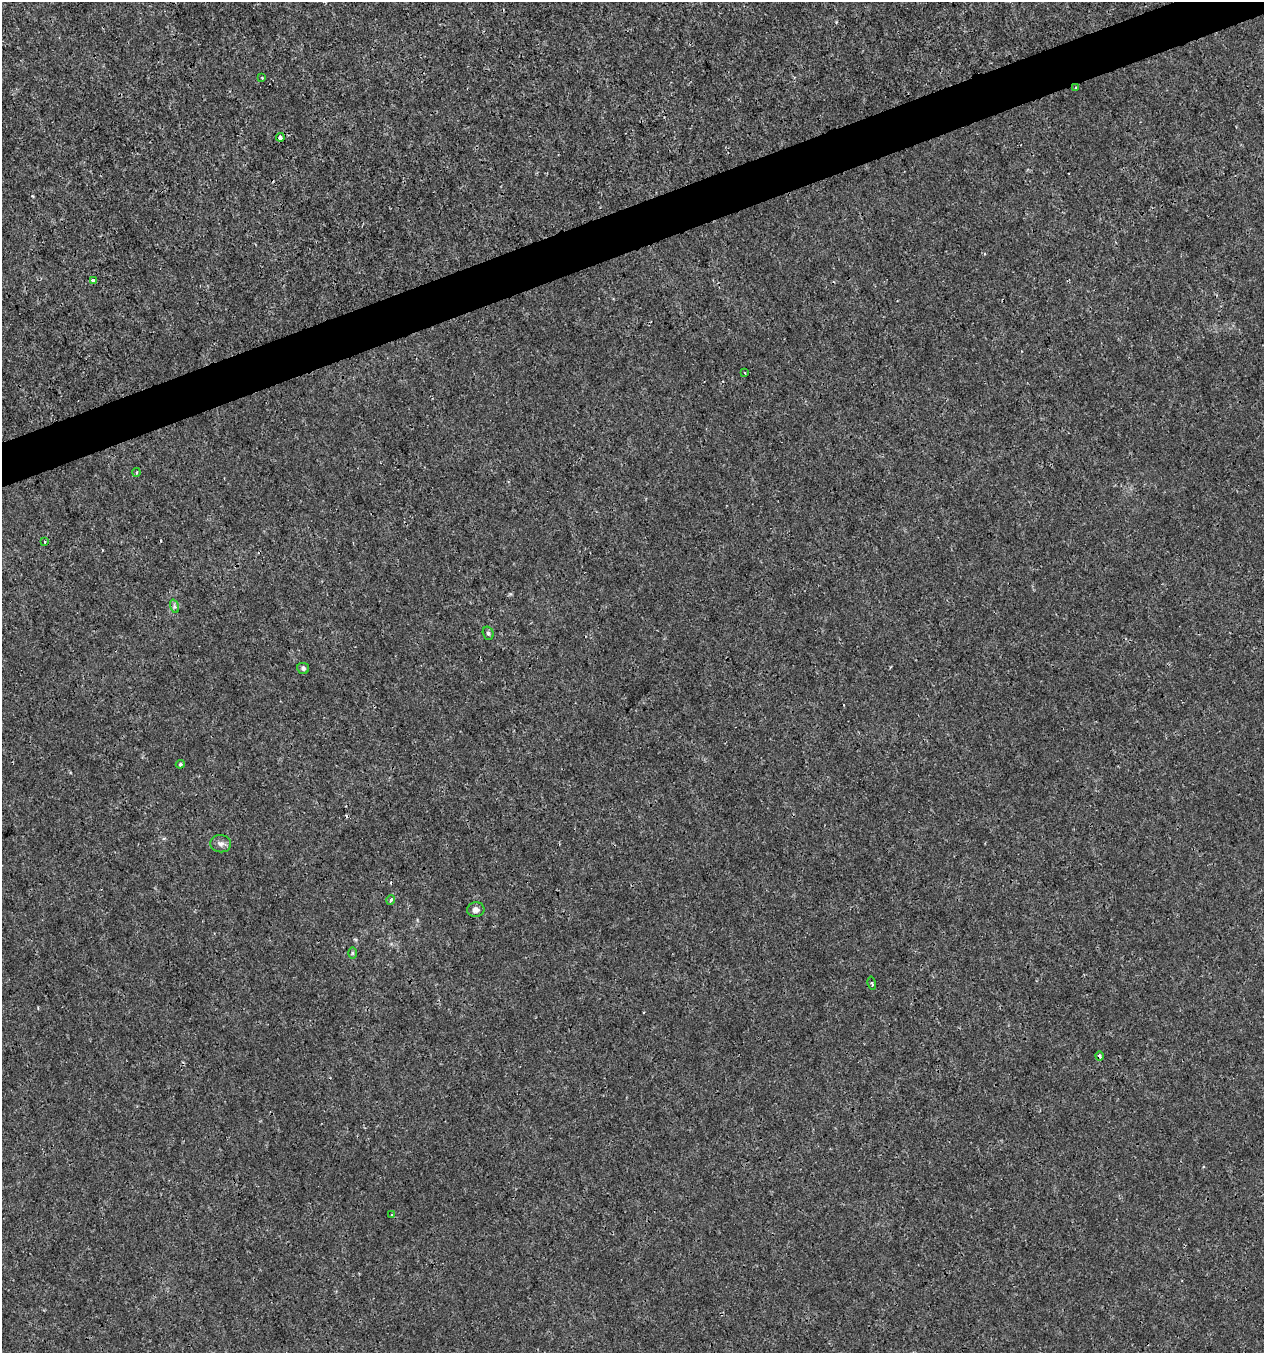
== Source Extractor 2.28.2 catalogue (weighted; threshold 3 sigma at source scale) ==
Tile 10 of 4 x 4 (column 2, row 3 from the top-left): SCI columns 1383-2644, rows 1353-2703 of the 5236 x 5408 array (HDU 1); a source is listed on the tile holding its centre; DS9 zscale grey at full resolution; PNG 1266 x 1355 px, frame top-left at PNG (2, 2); each listed source drawn as its Kron ellipse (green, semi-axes under 4 px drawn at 4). Shown black and unused: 3% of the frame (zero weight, under 3 of 4 exposures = <1% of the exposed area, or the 3 px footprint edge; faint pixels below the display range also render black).
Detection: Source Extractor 2.28.2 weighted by HDU 2 'WHT'; one run over the whole footprint, this tile lists its part. Background 6.55e-04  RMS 8.6e-04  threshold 0.00388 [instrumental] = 3 sigma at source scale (4.5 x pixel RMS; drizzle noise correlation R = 1.50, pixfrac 1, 0.0396/0.0396 arcsec/px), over >= 5 px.
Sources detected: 20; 2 cosmic-ray / hot-pixel residue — neither listed nor drawn; the other 18 listed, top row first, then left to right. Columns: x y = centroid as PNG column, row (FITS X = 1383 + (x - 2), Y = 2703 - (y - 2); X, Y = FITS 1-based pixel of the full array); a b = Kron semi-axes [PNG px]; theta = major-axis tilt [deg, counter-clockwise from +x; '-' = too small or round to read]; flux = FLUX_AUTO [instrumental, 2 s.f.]
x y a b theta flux
262 78 3 2 - 0.071
1076 87 4 2 - 0.067
280 137 4 3 - 0.18
93 280 4 3 - 0.29
745 373 3 2 - 0.11
137 472 4 3 - 0.085
45 541 2 2 - 0.085
174 606 7 4 -71 0.18
488 633 7 5 -74 0.17
303 668 6 5 - 0.19
180 764 4 3 - 0.12
221 844 10 8 -7 0.39
391 900 4 3 - 0.18
476 910 9 7 7 0.4
352 953 6 4 -90 0.11
872 983 6 3 -78 0.12
1100 1056 4 3 - 0.26
392 1215 3 2 - 0.094
Overlapping masked pixels (flux is a lower limit): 1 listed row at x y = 1100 1056